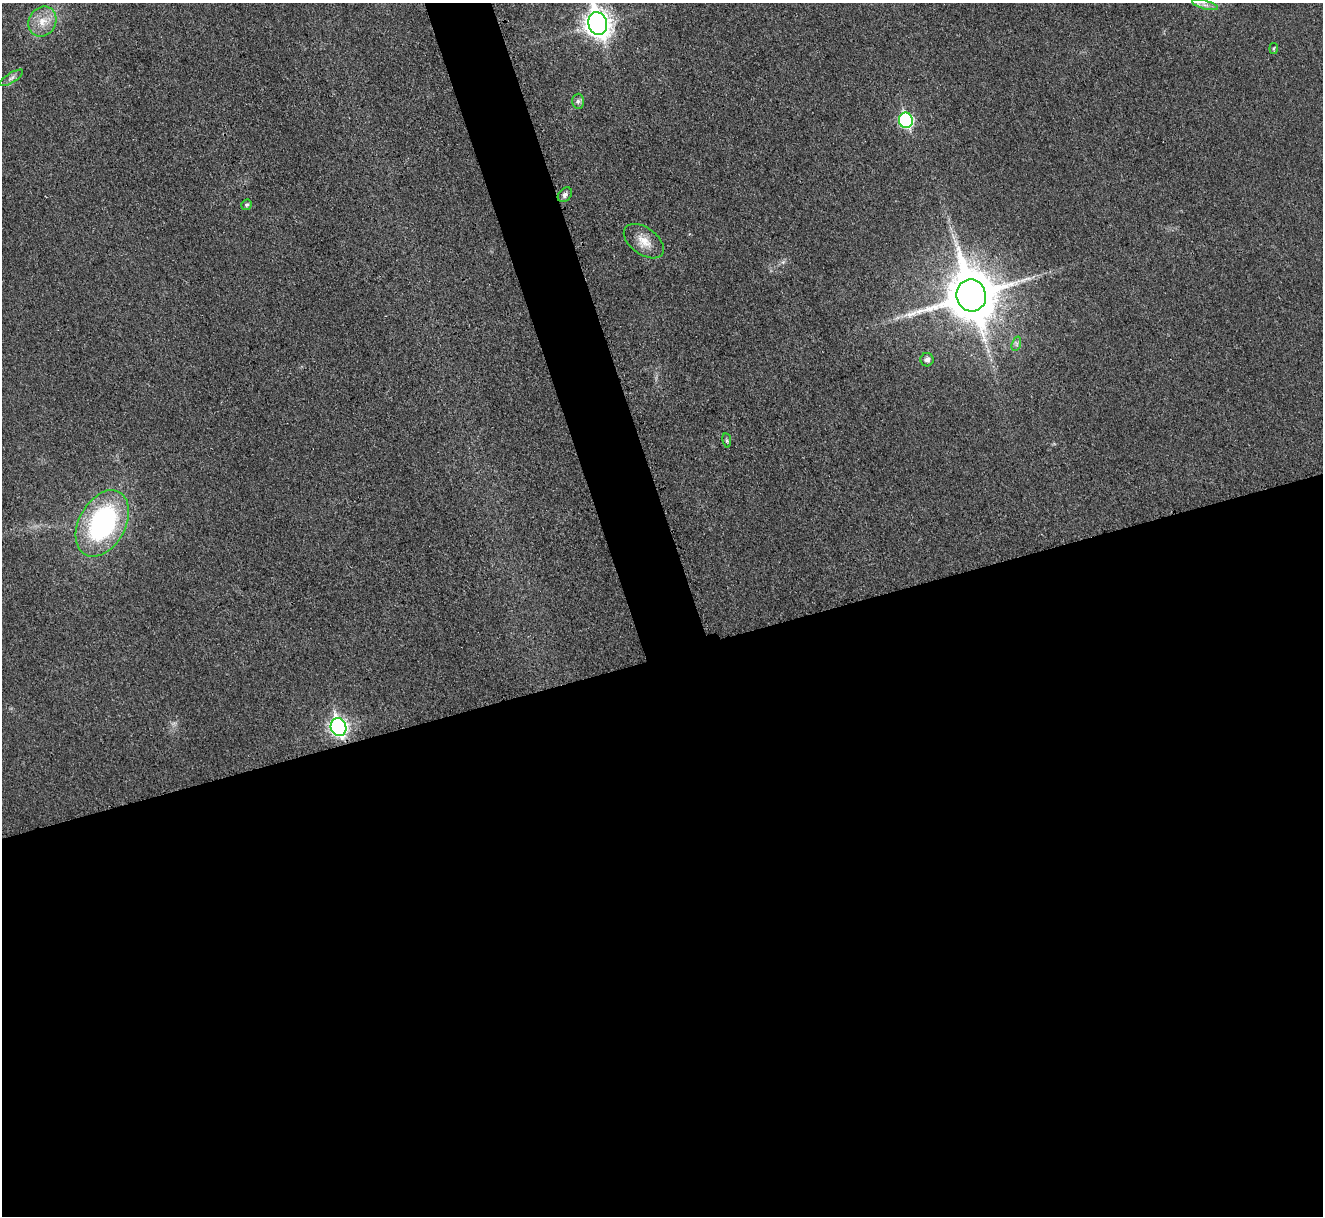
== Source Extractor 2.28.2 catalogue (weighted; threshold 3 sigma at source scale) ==
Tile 15 of 4 x 4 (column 3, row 4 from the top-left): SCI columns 2649-3969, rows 155-1368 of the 5308 x 5290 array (HDU 1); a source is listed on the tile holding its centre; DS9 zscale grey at full resolution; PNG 1325 x 1218 px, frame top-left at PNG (2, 3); each listed source drawn as its Kron ellipse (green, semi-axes under 4 px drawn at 4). Shown black and unused: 49% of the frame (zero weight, under 3 of 4 exposures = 1% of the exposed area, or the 3 px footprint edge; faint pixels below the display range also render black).
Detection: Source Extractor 2.28.2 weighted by HDU 2 'WHT'; one run over the whole footprint, this tile lists its part. Background 0.0693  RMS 0.0068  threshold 0.0307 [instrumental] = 3 sigma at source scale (4.5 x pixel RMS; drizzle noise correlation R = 1.50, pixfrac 1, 0.05/0.05 arcsec/px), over >= 5 px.
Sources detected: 16; all 16 listed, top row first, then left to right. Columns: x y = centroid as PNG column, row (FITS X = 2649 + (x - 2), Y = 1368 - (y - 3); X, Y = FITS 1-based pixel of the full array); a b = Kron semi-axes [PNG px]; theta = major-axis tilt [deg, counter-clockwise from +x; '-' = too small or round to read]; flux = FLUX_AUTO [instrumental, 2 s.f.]
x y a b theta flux
1205 5 13 3 -14 2.5
42 22 16 13 58 11
598 24 11 9 -71 660
1274 48 5 3 - 0.85
11 78 13 5 32 2.5
578 101 7 6 - 1.8
906 120 8 7 - 89
565 195 8 6 50 2.1
247 205 5 5 - 1.4
644 241 23 13 -36 10
971 295 16 14 -73 3800
1016 344 7 4 72 1.5
927 360 7 6 - 2.4
727 440 7 3 -81 0.99
102 523 36 23 61 120
338 727 9 8 - 220
Overlapping masked pixels (flux is a lower limit): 1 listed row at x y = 971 295
Isophote crosses this tile's border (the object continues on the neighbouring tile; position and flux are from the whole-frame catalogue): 1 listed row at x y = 598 24